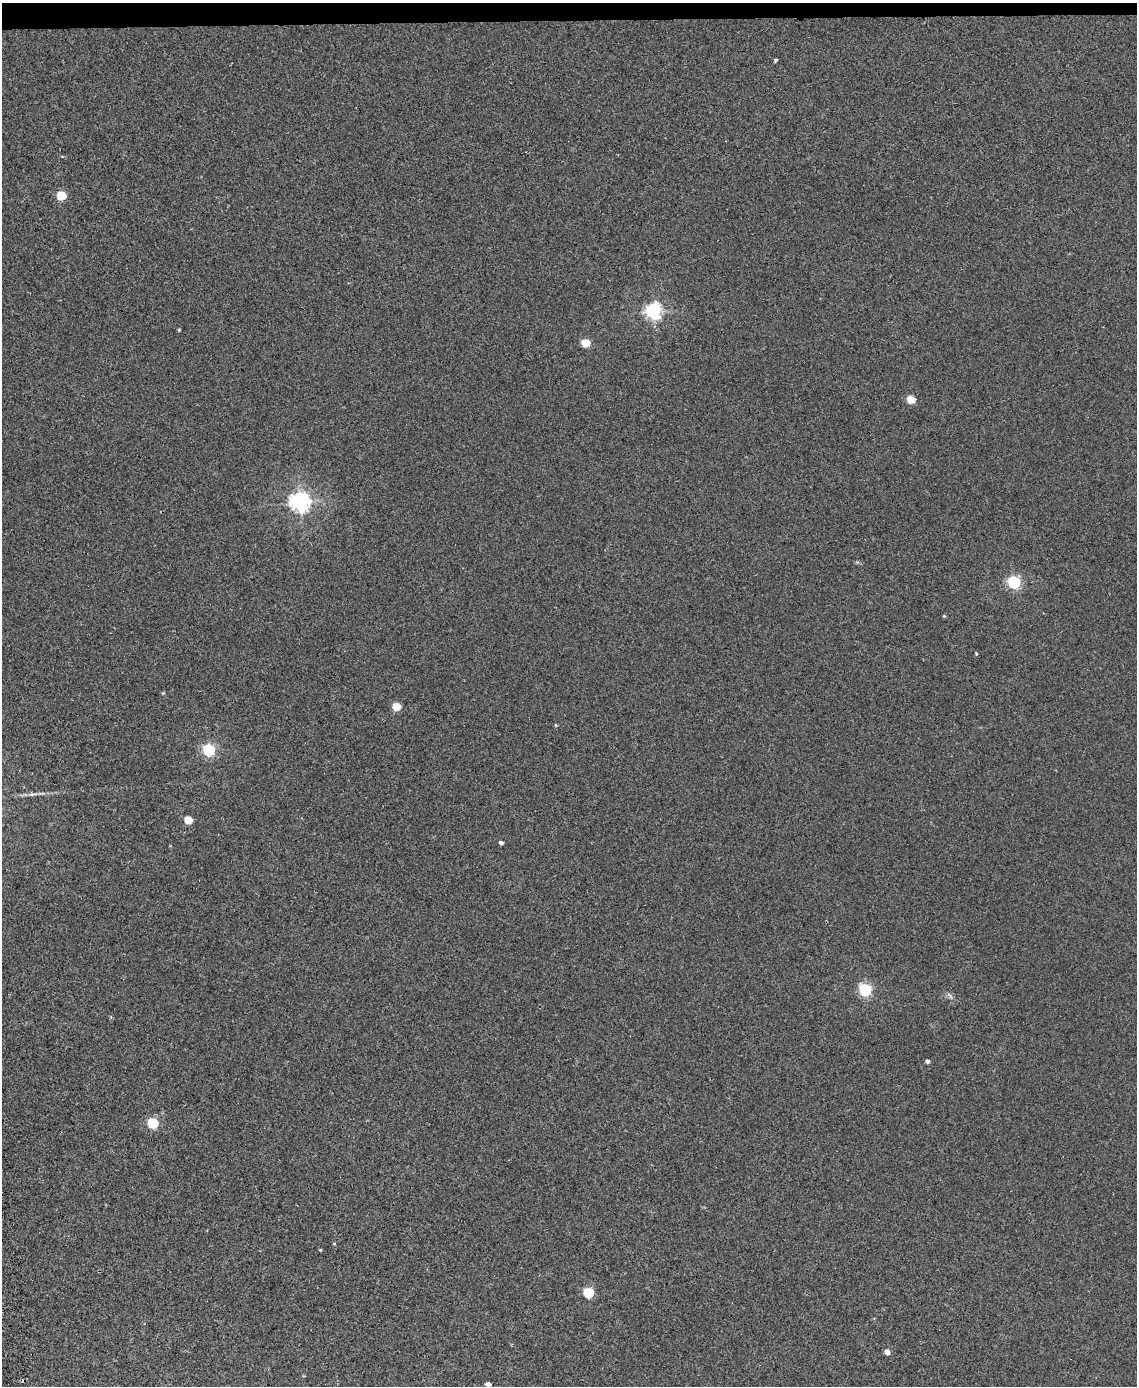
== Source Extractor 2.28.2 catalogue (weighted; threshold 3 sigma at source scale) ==
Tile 3 of 4 x 3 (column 3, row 1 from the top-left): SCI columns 2328-3462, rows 2912-4295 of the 4656 x 4538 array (HDU 1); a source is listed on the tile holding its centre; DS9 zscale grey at full resolution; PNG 1139 x 1388 px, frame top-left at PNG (2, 3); no overlay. Shown black and unused: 1% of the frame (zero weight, under 2 of 3 exposures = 3% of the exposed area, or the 3 px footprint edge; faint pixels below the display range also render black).
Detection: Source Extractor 2.28.2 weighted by HDU 2 'WHT'; one run over the whole footprint, this tile lists its part. Background 0.0315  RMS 0.0064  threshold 0.0289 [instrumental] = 3 sigma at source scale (4.5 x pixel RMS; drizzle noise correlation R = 1.50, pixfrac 1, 0.05/0.05 arcsec/px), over >= 5 px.
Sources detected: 26; all 26 listed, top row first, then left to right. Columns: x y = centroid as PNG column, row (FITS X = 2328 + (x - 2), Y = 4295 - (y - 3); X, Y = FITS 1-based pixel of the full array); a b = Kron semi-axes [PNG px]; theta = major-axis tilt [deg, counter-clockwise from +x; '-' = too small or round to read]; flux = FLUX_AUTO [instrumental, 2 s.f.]
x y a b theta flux
776 60 4 4 - 0.94
61 195 5 5 - 29
653 311 6 6 - 210
179 330 3 3 - 0.95
586 343 5 5 - 22
911 399 5 5 - 19
300 502 7 6 - 350
1014 582 6 5 - 110
944 616 5 4 - 0.68
976 653 3 2 - 1
163 693 5 3 - 0.59
396 706 5 5 - 20
556 725 4 4 - 0.68
209 750 6 5 - 98
33 794 16 3 4 2.7
188 820 5 5 - 18
501 843 4 3 - 2.1
865 990 6 5 - 97
950 996 12 4 -54 1.6
927 1061 4 4 - 2
153 1123 6 5 - 50
334 1244 5 3 - 0.5
320 1250 4 3 - 0.59
588 1292 6 5 - 51
887 1352 5 4 - 4.3
488 1384 5 4 - 3.2